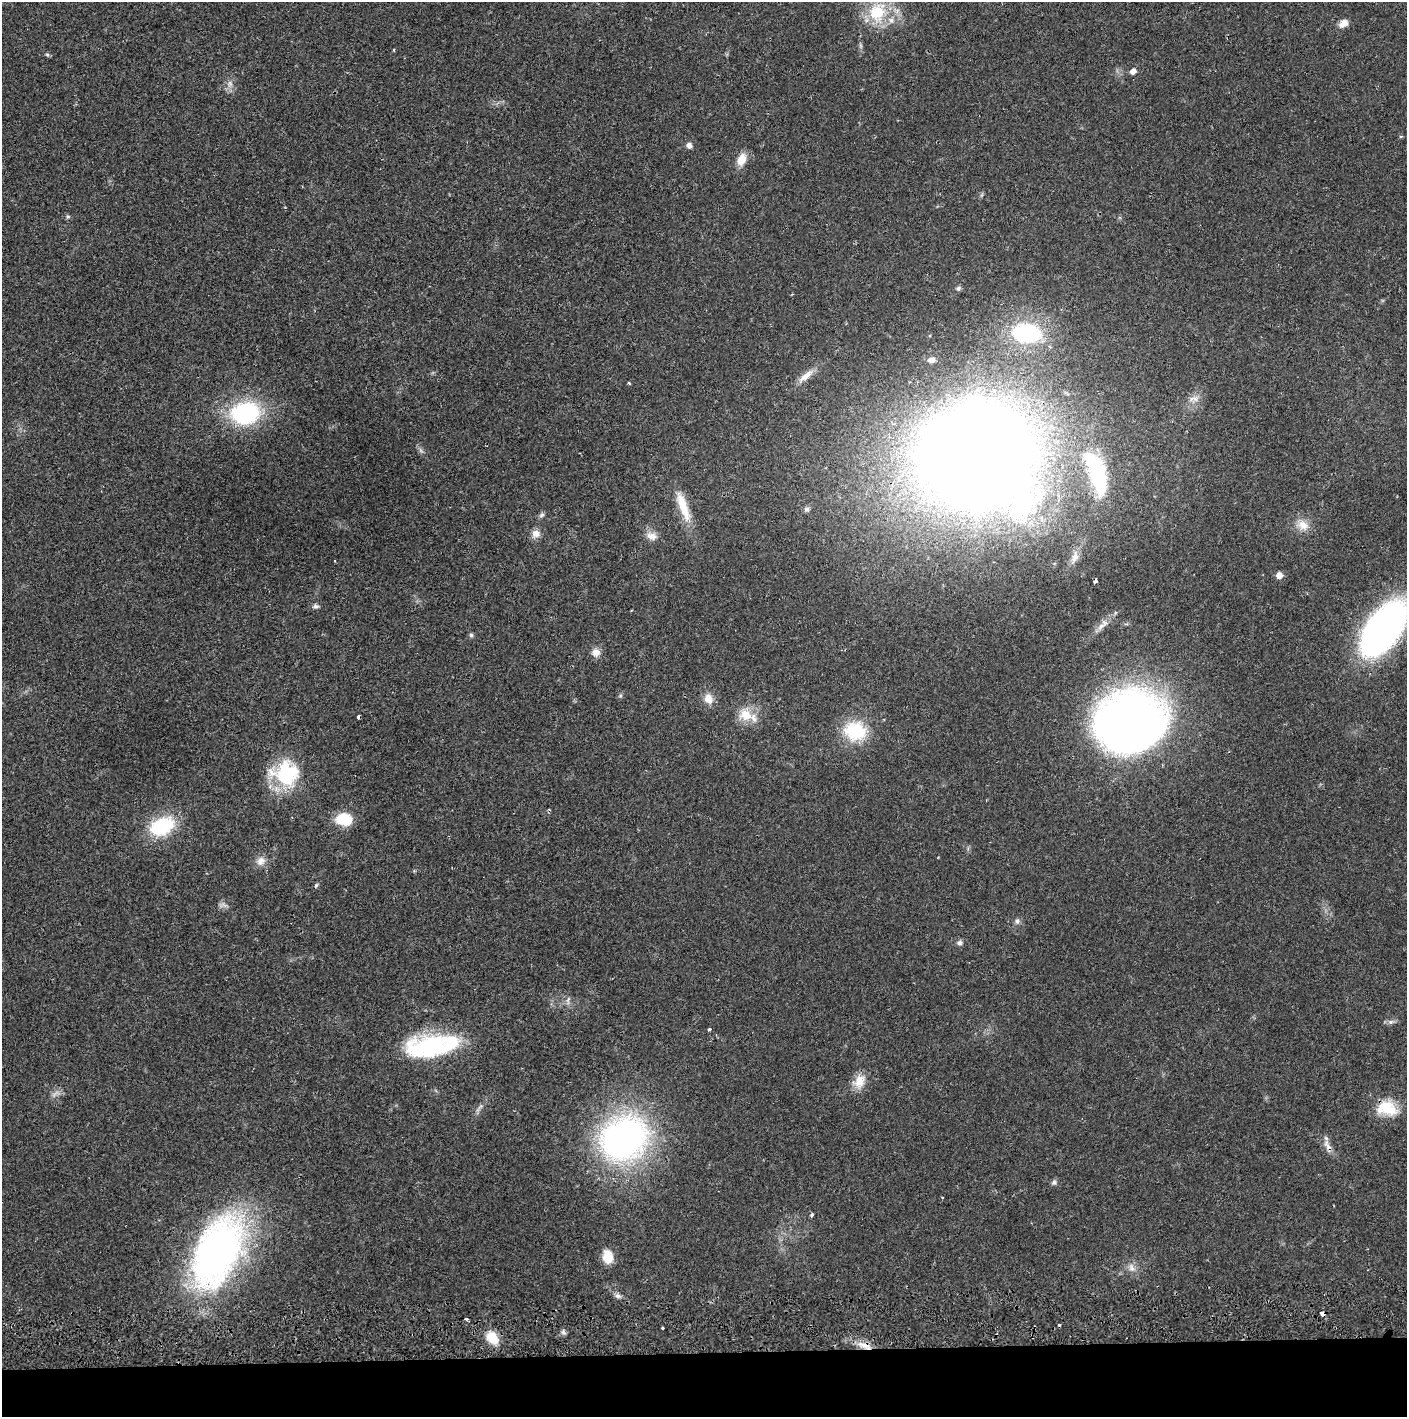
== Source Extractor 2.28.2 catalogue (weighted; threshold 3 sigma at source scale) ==
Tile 8 of 3 x 3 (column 2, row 3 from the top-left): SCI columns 1411-2815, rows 57-1471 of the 4228 x 4361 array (HDU 1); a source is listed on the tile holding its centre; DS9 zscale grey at full resolution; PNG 1409 x 1419 px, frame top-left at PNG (2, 2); no overlay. Shown black and unused: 5% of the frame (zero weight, under 2 of 3 exposures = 3% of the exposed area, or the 3 px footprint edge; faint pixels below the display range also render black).
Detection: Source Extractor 2.28.2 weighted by HDU 2 'WHT'; one run over the whole footprint, this tile lists its part. Background 0.0212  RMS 0.0035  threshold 0.0156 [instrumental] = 3 sigma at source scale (4.5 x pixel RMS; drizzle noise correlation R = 1.50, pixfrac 1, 0.05/0.05 arcsec/px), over >= 5 px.
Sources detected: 71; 2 too faint to see at this stretch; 1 cosmic-ray / hot-pixel residue — not listed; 1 inside a brighter listed object's ellipse — not listed separately; the other 67 listed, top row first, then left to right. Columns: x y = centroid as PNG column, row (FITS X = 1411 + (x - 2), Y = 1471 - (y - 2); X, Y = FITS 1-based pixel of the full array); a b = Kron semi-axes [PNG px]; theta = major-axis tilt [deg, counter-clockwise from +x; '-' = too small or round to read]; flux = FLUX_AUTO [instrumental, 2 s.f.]
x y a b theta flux
877 12 28 24 58 17
1343 23 11 8 37 2.6
394 50 4 3 - 0.32
47 54 6 4 -1 0.53
1133 71 6 6 - 2
230 84 8 6 71 1.4
689 146 7 6 - 1.5
741 159 14 9 65 4.7
68 216 6 4 0 0.51
958 288 7 6 - 0.72
1026 333 25 16 -6 40
931 360 9 6 0 1.7
806 376 26 7 40 3.7
629 383 5 3 - 0.35
1195 398 10 8 -3 2
245 413 23 18 6 46
977 455 58 54 -35 1500
1097 474 59 21 -72 31
683 506 43 11 -71 9.1
807 509 8 7 - 0.93
541 515 8 5 28 0.79
1303 525 17 13 -38 4.3
536 534 9 9 - 2.7
652 536 15 10 -19 2.8
1075 557 19 9 71 3
1279 575 5 5 - 2.8
1095 581 3 3 - 2.7
316 606 7 5 -1 0.88
1102 625 21 7 45 3
1383 629 57 29 54 130
471 635 6 6 - 0.61
596 652 10 9 - 2.7
620 696 6 4 19 0.48
708 699 13 10 -72 3.6
746 715 20 15 -21 6.9
359 717 4 3 - 2.8
1131 723 57 49 14 290
855 731 25 21 -13 18
286 773 34 30 -19 24
344 819 16 11 -4 11
162 826 24 16 25 24
261 861 13 10 50 2.6
316 885 7 4 63 0.58
1017 921 8 5 -90 0.94
960 943 7 6 - 1
568 1000 10 4 63 0.87
1390 1022 6 6 - 0.91
709 1029 4 3 - 0.65
431 1046 60 23 8 39
859 1082 19 14 66 5.1
481 1106 7 4 71 0.69
1387 1108 27 19 -11 10
624 1138 46 38 35 130
1327 1145 20 7 -60 2.6
1054 1182 7 7 - 0.95
942 1198 3 3 - 0.38
812 1215 4 3 - 1
218 1252 78 42 65 140
608 1257 14 10 -81 6.3
1132 1268 12 8 -58 2.2
618 1296 9 6 -19 1.2
1322 1313 4 4 - 2.8
466 1319 4 3 - 1.8
663 1328 3 3 - 1
563 1332 7 5 -44 0.9
492 1338 16 12 -47 6.4
864 1345 21 8 -22 4.6
Overlapping masked pixels (flux is a lower limit): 7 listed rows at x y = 977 455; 1095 581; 359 717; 1387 1108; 1327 1145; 1322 1313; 864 1345
Isophote crosses this tile's border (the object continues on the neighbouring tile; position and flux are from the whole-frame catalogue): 1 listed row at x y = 1383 629